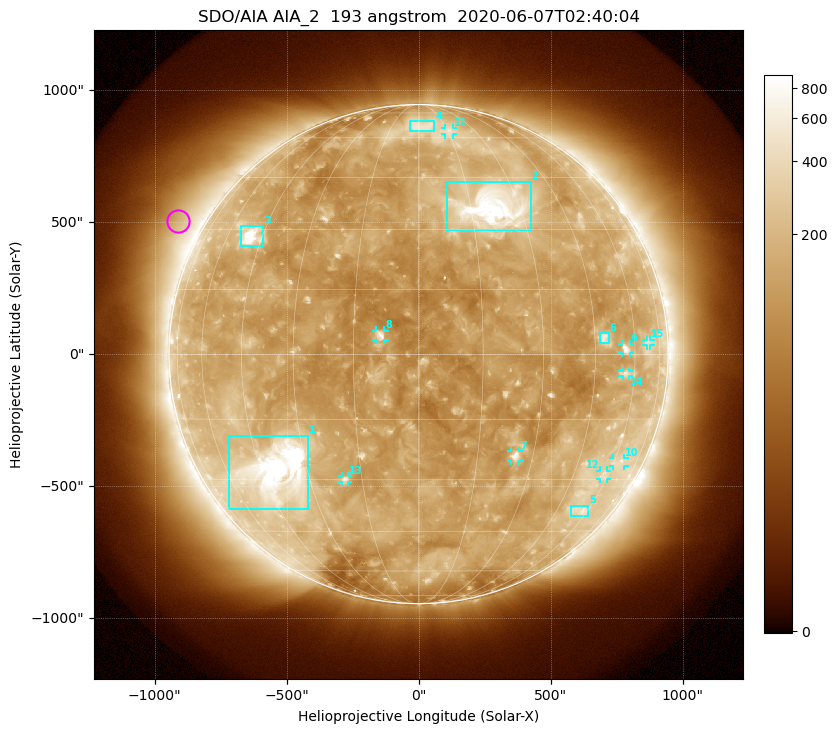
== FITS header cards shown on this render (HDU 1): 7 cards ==
TELESCOP= 'SDO/AIA'
INSTRUME= 'AIA_2'
WAVELNTH=                  193
WAVEUNIT= 'angstrom'
DATE-OBS= '2020-06-07T02:40:04.84'
CTYPE1  = 'HPLN-TAN'
CTYPE2  = 'HPLT-TAN'

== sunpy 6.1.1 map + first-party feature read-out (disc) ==
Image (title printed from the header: SDO/AIA AIA_2  193 angstrom  2020-06-07T02:40:04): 1024 x 1024 px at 2.4 arcsec/px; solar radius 946 arcsec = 394 px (full disc in frame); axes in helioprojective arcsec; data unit not stated in the header (colour bar unlabelled)
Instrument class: DISC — disc imager (sunpy class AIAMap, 193 A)
Bright regions (active regions / flare kernels): reference = the median radial profile (limb darkening/brightening removed); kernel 9 px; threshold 5 sigma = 221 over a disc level ~137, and >= 1.15x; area >= 12 px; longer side >= 9 px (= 22 arcsec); searched inside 0.97 R_sun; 15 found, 15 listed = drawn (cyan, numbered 1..; 9 of them under ~33 arcsec drawn as corner ticks so the feature stays visible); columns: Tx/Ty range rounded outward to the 5 arcsec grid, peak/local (2 s.f.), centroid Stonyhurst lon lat
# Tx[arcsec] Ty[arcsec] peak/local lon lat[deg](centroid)
1 -720..-420 -585..-310 19 -40 -28
2 105..425 470..655 14 +22 +36
3 -675..-585 410..485 12 -49 +28
4 -35..60 845..885 3 +2 +66
5 575..645 -615..-570 2.9 +56 -38
6 685..720 40..80 4 +48 +4
7 350..385 -405..-365 5.2 +25 -24
8 -160..-130 55..90 6.3 -9 +4
9 770..800 5..40 4.6 +56 +1
10 735..780 -425..-390 2.6 +63 -26
11 100..130 830..860 2.6 +16 +63
12 685..715 -475..-440 2.6 +58 -29
13 -290..-265 -485..-460 3.8 -20 -30
14 770..800 -85..-65 2.8 +56 -4
15 865..880 30..55 2.4 +67 +3
Off-limb structures (1.02-1.3 R_sun): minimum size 162 px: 6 found; the strongest spans PA ~40..80 deg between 1.02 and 1.3 R_sun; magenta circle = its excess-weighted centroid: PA ~60 deg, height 1.1 R_sun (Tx ~-910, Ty ~505 arcsec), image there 2.2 x the reference